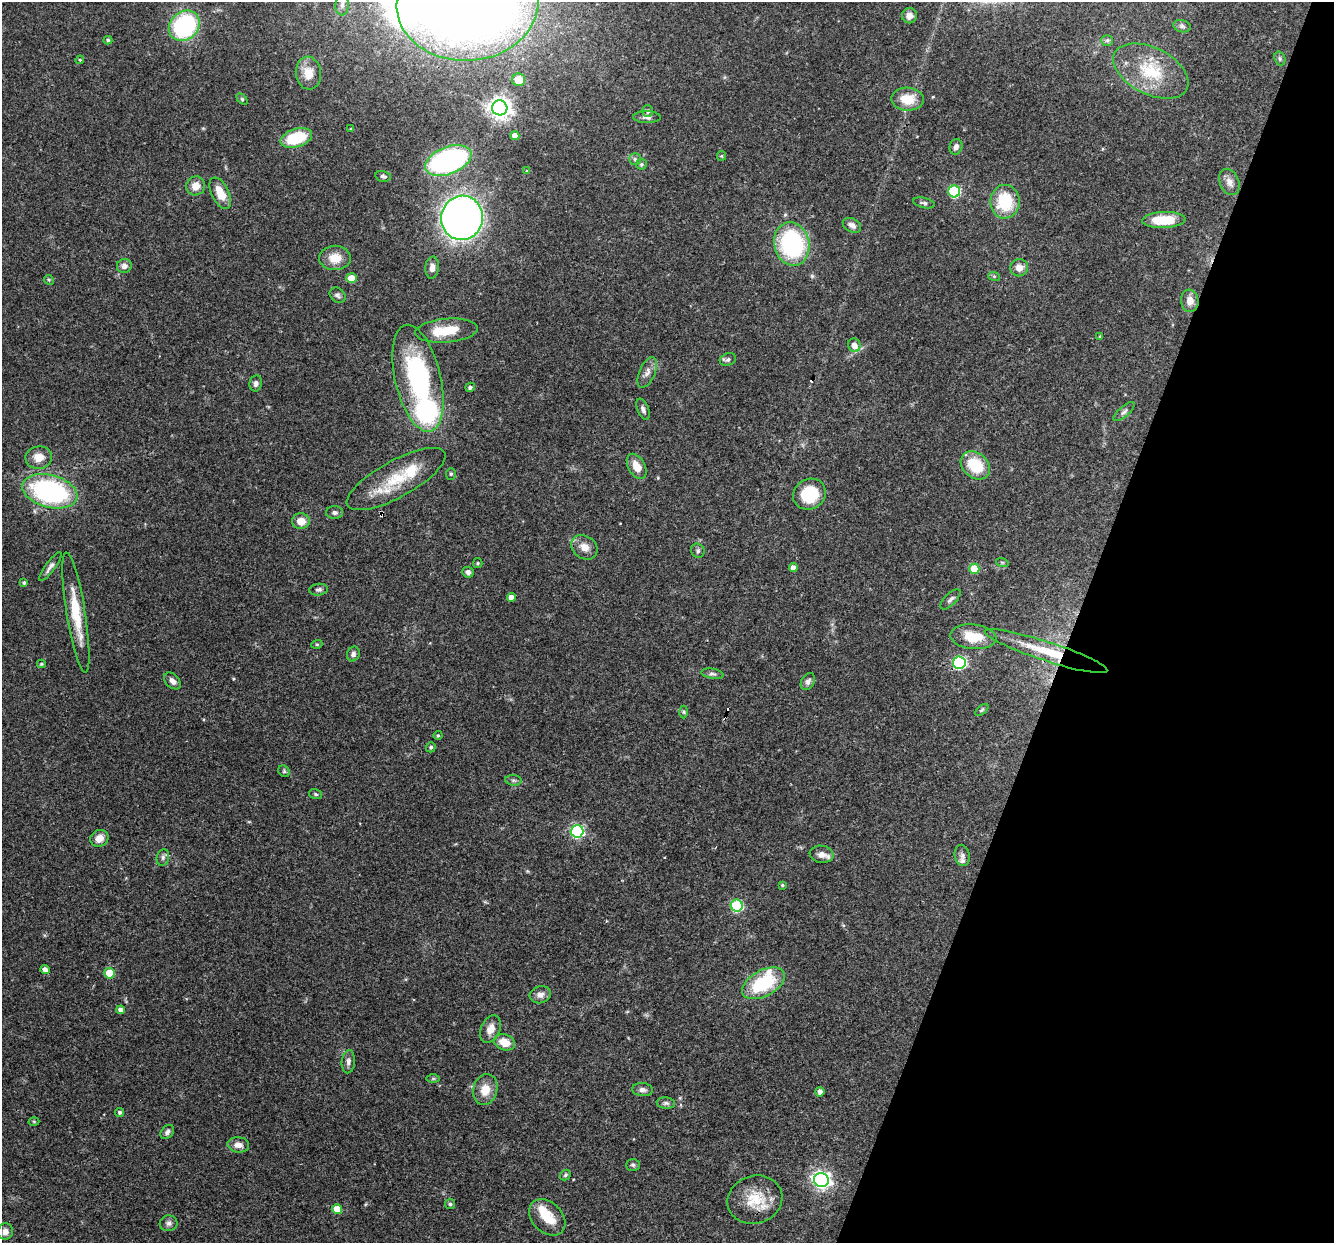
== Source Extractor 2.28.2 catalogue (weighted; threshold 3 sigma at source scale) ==
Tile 8 of 4 x 4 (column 4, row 2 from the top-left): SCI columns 3999-5330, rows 2739-3979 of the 5330 x 5347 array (HDU 1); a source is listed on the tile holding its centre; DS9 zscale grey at full resolution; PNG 1336 x 1245 px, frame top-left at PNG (2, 2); each listed source drawn as its Kron ellipse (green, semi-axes under 4 px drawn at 4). Shown black and unused: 19% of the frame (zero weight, under 3 of 4 exposures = <1% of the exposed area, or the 3 px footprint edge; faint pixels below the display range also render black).
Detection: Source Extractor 2.28.2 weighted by HDU 2 'WHT'; one run over the whole footprint, this tile lists its part. Background 0.0579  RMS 0.0032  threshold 0.0146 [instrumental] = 3 sigma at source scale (4.5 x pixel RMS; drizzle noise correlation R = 1.50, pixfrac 1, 0.05/0.05 arcsec/px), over >= 5 px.
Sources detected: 138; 3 inside a brighter object's white glare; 4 cosmic-ray / hot-pixel residue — neither listed nor drawn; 4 inside a brighter listed object's ellipse — not listed separately; the other 127 listed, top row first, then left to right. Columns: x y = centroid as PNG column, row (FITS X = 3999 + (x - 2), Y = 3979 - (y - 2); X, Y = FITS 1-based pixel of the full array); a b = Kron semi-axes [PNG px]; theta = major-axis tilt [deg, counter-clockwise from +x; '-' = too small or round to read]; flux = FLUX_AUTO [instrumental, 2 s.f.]
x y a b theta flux
467 4 71 57 4 480
342 5 10 6 90 1.4
909 16 8 7 - 1.6
184 26 17 14 41 38
1182 26 9 6 -16 0.86
108 40 4 4 - 0.54
1107 40 6 5 - 0.56
1280 58 7 5 -71 0.65
80 60 4 4 - 0.37
1151 71 40 23 -27 16
308 73 16 12 -83 4.9
519 80 6 6 - 5.1
242 99 6 4 -45 0.41
907 99 16 11 -2 7
500 108 8 7 - 230
648 111 6 5 - 0.95
647 117 14 6 -2 1.3
351 129 3 3 - 0.38
515 136 4 4 - 3
296 138 16 9 17 14
956 147 8 6 72 1.6
721 156 5 4 - 0.39
635 159 6 5 - 0.69
448 160 24 13 21 67
641 164 5 5 - 0.59
527 171 4 4 - 0.33
383 176 8 5 -13 0.79
1229 182 14 9 -65 2.3
196 186 10 9 - 3.4
954 191 6 6 - 30
220 193 17 8 -64 5.8
1005 202 17 14 -89 15
924 203 11 5 -13 0.81
462 218 22 21 - 180
1164 220 21 8 2 11
852 225 10 6 -28 1.6
792 244 22 17 -76 40
335 258 16 12 -2 5.1
124 266 7 7 - 1.5
432 268 11 7 84 1.8
1019 268 9 8 - 2.7
994 276 6 4 -18 0.45
351 278 5 5 - 5.7
49 280 5 4 - 0.41
337 295 9 7 -44 0.9
1190 301 11 8 -84 2.6
446 331 31 12 5 9.7
1100 336 3 3 - 0.29
854 345 7 6 - 2.7
728 360 8 6 22 0.94
647 372 16 8 66 2
418 378 55 23 -77 47
256 383 8 6 79 1.1
470 387 5 4 - 0.79
643 409 11 5 -69 1.1
1124 412 13 5 42 1.1
39 458 13 11 6 4
975 465 16 12 -41 12
637 466 13 8 -60 4.2
451 474 6 5 - 0.53
396 479 55 18 29 15
50 491 28 16 -15 57
809 494 17 15 32 13
334 512 8 6 -2 0.97
301 521 9 8 - 3.6
584 547 14 11 -37 3.2
698 551 7 6 - 0.74
1002 562 6 4 -19 0.38
478 563 5 4 - 0.37
50 567 17 5 53 1.4
793 567 4 4 - 1.9
974 569 5 5 - 8.9
468 572 5 5 - 1.2
24 582 4 4 - 0.52
319 590 9 6 6 0.85
511 597 4 4 - 2
950 599 13 5 45 1.1
76 613 61 9 -81 11
973 637 23 12 -5 7.7
317 644 5 3 - 0.36
1046 651 64 9 -18 13
353 654 7 6 - 0.93
959 663 6 6 - 43
41 664 4 3 - 0.37
712 674 11 5 -9 0.91
172 681 10 6 -46 1.5
808 682 9 6 60 1.1
982 710 8 4 38 0.46
684 712 6 4 -89 0.47
438 735 4 4 - 0.35
431 747 5 4 - 0.58
284 771 6 5 - 0.56
513 780 8 5 -6 0.7
315 794 6 5 - 0.6
577 831 6 6 - 50
99 838 9 8 - 3
821 854 12 8 -8 2.5
962 855 10 7 -78 1.3
163 857 8 6 76 0.94
782 885 4 3 - 0.45
737 906 6 6 - 32
45 970 4 4 - 2
109 973 5 5 - 9.6
763 983 23 13 28 20
540 995 11 8 15 1.7
121 1010 4 4 - 1.5
490 1029 14 9 67 2.9
504 1042 11 7 -21 4.8
348 1062 11 6 85 1.3
433 1079 6 4 0 0.48
485 1090 16 12 74 4.8
643 1090 10 6 -6 1.3
820 1092 5 4 - 1.5
666 1103 9 5 -7 0.82
120 1112 4 4 - 0.64
34 1121 5 3 - 0.33
167 1132 8 5 51 0.89
238 1145 11 7 -7 2.4
633 1165 7 6 - 0.63
565 1175 6 4 48 0.5
821 1180 7 7 - 130
755 1200 28 24 18 10
450 1204 5 5 - 0.57
337 1209 5 5 - 6.1
547 1217 21 15 -45 6.9
169 1223 9 8 - 1.1
5 1232 8 7 - 1.8
Overlapping masked pixels (flux is a lower limit): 5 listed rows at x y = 462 218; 584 547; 1046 651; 959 663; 755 1200
Isophote crosses this tile's border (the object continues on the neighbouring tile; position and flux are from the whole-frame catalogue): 2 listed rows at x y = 467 4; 342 5